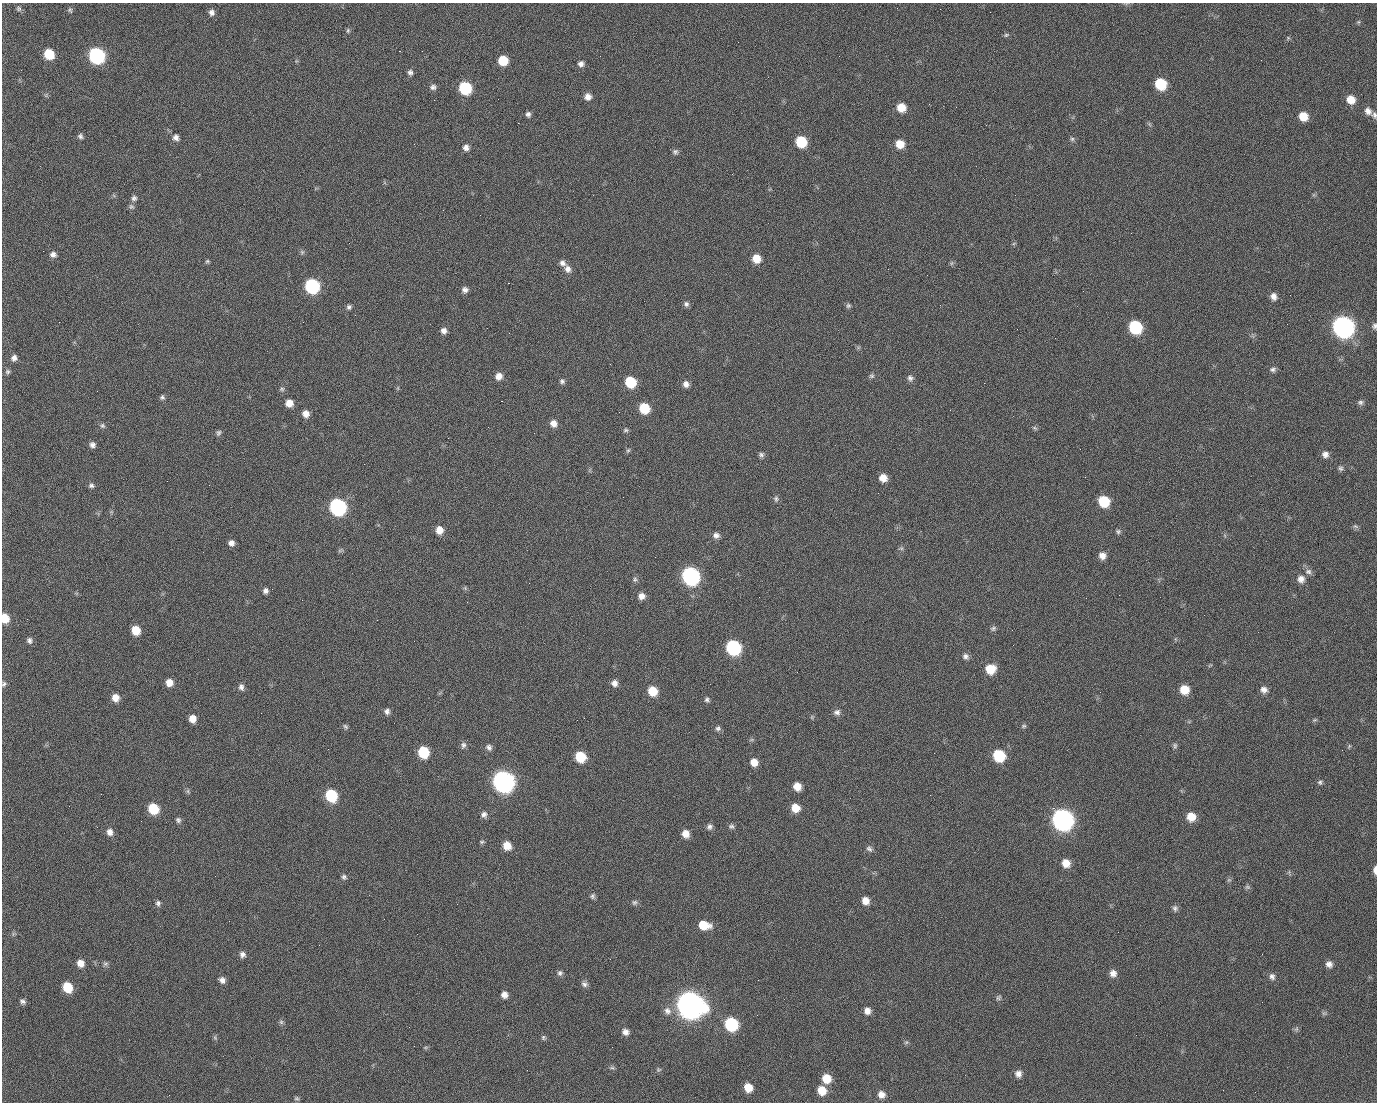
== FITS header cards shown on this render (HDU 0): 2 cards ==
NAXIS1  =                 1375 / length of data axis 1
NAXIS2  =                 1100 / length of data axis 2

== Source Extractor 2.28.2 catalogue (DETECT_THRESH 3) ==
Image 1375 x 1100 px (HDU 0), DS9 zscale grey, 1 PNG px = 1 image px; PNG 1379 x 1104 px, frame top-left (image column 1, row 1100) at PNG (2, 3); no overlay
Background 1480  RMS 30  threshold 91.4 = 3 sigma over >= 5 px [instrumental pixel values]
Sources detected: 223; all 223 listed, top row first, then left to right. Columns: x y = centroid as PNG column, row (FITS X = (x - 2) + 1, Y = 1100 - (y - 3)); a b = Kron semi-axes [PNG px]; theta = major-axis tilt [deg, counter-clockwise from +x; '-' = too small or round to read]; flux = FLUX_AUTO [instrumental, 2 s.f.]
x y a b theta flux
897 8 2 2 - 8.4e+02
19 9 7 6 - 4.9e+03
71 11 5 3 - 6.6e+03
212 12 8 8 - 8.6e+03
990 12 2 2 - 1.5e+03
1358 22 5 5 - 3.0e+03
348 30 6 5 - 3.3e+03
1006 35 7 4 19 3.3e+03
1288 38 6 4 -46 2.6e+03
399 51 2 2 - 2.3e+04
49 54 8 7 - 7.3e+04
97 56 9 8 - 4.9e+05
503 60 7 7 - 5.6e+04
581 64 8 7 - 8.3e+03
410 72 7 6 - 6.4e+03
1160 84 8 8 - 1.0e+05
433 87 8 7 - 7.2e+03
465 88 8 8 - 1.7e+05
588 97 8 7 - 1.3e+04
498 99 2 2 - 1.1e+03
434 100 2 2 - 4.4e+03
1351 100 9 8 - 2.6e+04
929 104 2 2 - 9.5e+02
901 108 8 8 - 3.6e+04
1368 111 11 8 -50 1.2e+04
528 114 6 6 - 6.1e+03
1374 115 8 6 -88 5.7e+03
1303 116 8 7 - 3.5e+04
518 123 2 2 - 2.8e+04
1149 124 7 4 -71 3.2e+03
80 136 6 6 - 5.4e+03
176 138 8 8 - 9.7e+03
1072 139 6 6 - 4.1e+03
801 142 8 8 - 9.0e+04
900 144 8 8 - 3.1e+04
466 147 7 7 - 1.0e+04
675 152 8 7 - 5.5e+03
1015 195 2 2 - 7.1e+03
134 198 8 7 - 6.3e+03
131 207 8 7 - 5.5e+03
1014 243 6 3 20 2.3e+03
302 252 6 6 - 4.0e+03
53 254 7 7 - 9.3e+03
756 258 8 7 - 3.2e+04
207 261 6 5 - 3.2e+03
562 263 9 7 -35 8.8e+03
951 263 7 4 88 3.5e+03
568 269 11 8 -68 1.2e+04
927 275 2 2 - 9.8e+02
508 283 2 2 - 5.7e+04
312 286 8 8 - 3.1e+05
465 290 7 7 - 8.4e+03
1083 291 2 2 - 3.5e+03
1290 295 2 2 - 1.9e+03
1274 296 9 7 -78 1.2e+04
686 304 7 6 - 6.3e+03
848 305 6 6 - 4.4e+03
349 307 6 6 - 5.3e+03
59 322 2 2 - 1.3e+03
1287 324 2 2 - 1.3e+03
1374 326 7 6 - 5.1e+03
1135 327 9 8 - 1.8e+05
1343 327 10 9 - 1.4e+06
444 331 7 7 - 9.5e+03
14 358 8 7 - 9.0e+03
1273 369 8 7 - 6.6e+03
7 372 7 6 - 4.9e+03
499 376 8 7 - 1.5e+04
872 376 7 7 - 4.6e+03
910 378 9 7 -67 7.5e+03
562 381 7 6 - 5.0e+03
630 382 8 7 - 9.0e+04
984 383 2 2 - 2.1e+04
686 384 7 7 - 1.0e+04
398 388 6 3 72 2.2e+03
282 389 6 5 - 4.0e+03
97 391 2 2 - 1.4e+03
162 397 6 6 - 4.6e+03
501 401 3 2 - 5.8e+04
1360 402 8 6 4 5.5e+03
289 403 7 7 - 1.9e+04
644 408 8 8 - 6.8e+04
619 412 2 2 - 8.9e+02
306 414 8 7 - 1.5e+04
553 423 8 7 - 1.5e+04
102 426 7 7 - 4.8e+03
1035 428 8 4 -27 3.4e+03
626 430 7 5 14 3.6e+03
218 433 7 6 - 4.8e+03
92 445 7 6 - 8.0e+03
628 450 7 4 53 3.5e+03
1325 454 8 7 - 1.0e+04
761 455 7 7 - 5.6e+03
1340 468 7 6 - 4.9e+03
883 478 7 7 - 2.0e+04
91 485 7 6 - 5.6e+03
623 497 2 2 - 3.1e+03
776 499 8 6 -83 4.7e+03
1104 501 8 8 - 8.7e+04
338 507 9 8 - 5.4e+05
1355 526 8 5 -8 4.1e+03
439 530 8 7 - 2.1e+04
1118 532 7 6 - 4.4e+03
716 535 8 7 - 9.4e+03
231 543 7 7 - 9.7e+03
901 548 6 5 - 3.5e+03
340 550 9 3 13 3.3e+03
1102 556 8 7 - 1.4e+04
655 557 2 2 - 7.3e+02
1308 572 9 8 - 8.1e+03
690 576 10 9 - 6.5e+05
635 579 8 6 60 5.0e+03
1301 579 10 9 - 1.3e+04
465 588 5 5 - 3.0e+03
265 591 7 6 - 7.2e+03
641 596 8 7 - 1.3e+04
5 618 8 6 -77 3.9e+04
27 619 2 2 - 4.3e+03
377 620 2 2 - 1.2e+04
993 628 8 6 29 5.0e+03
136 630 8 7 - 4.0e+04
29 640 8 7 - 6.8e+03
733 647 9 8 - 3.1e+05
966 656 8 7 - 7.7e+03
990 669 9 9 - 4.6e+04
169 682 7 7 - 1.8e+04
614 683 7 7 - 1.1e+04
4 684 7 5 60 4.7e+03
241 687 8 7 - 7.6e+03
1184 690 8 8 - 3.8e+04
1264 690 8 8 - 1.1e+04
652 691 8 8 - 4.4e+04
115 698 8 7 - 1.9e+04
707 700 7 6 - 5.0e+03
387 711 7 6 - 7.4e+03
837 712 9 8 - 8.3e+03
812 717 5 5 - 2.6e+03
192 719 7 6 - 1.9e+04
1315 720 7 5 20 3.1e+03
345 726 7 5 -45 4.1e+03
1024 726 7 5 16 3.6e+03
718 728 7 7 - 5.5e+03
751 740 6 4 18 3.0e+03
463 745 9 7 82 7.2e+03
1175 746 8 6 -84 4.7e+03
1349 746 6 4 46 2.6e+03
489 747 9 7 -46 7.1e+03
423 752 8 8 - 9.3e+04
934 753 3 2 - 1.7e+03
999 755 9 8 - 1.1e+05
580 757 8 8 - 6.9e+04
754 762 8 7 - 2.0e+04
503 781 10 9 - 1.5e+06
1320 782 7 6 - 4.5e+03
797 786 7 7 - 2.2e+04
188 791 7 5 -61 3.8e+03
101 794 2 2 - 2.5e+03
331 795 9 8 - 1.3e+05
930 795 2 2 - 8.2e+03
795 808 8 8 - 2.8e+04
1053 808 2 2 - 1.7e+04
153 809 8 8 - 7.1e+04
484 814 8 8 - 8.4e+03
1191 817 9 8 - 3.0e+04
1062 819 10 9 - 1.4e+06
178 820 7 7 - 5.3e+03
731 826 7 7 - 5.3e+03
710 827 8 7 - 7.1e+03
110 832 9 8 - 1.2e+04
686 834 8 7 - 2.0e+04
482 842 7 4 -1 3.1e+03
507 846 9 8 - 2.6e+04
869 849 9 7 -45 6.2e+03
1066 863 9 8 - 2.3e+04
1375 870 8 3 90 1.1e+04
344 877 7 7 - 5.6e+03
1229 880 6 6 - 3.6e+03
1247 887 7 5 0 4.0e+03
593 896 8 6 89 5.1e+03
865 901 8 8 - 1.8e+04
634 902 7 7 - 5.4e+03
158 903 8 6 -88 5.7e+03
457 904 2 2 - 1.8e+03
1175 908 8 7 - 6.3e+03
704 925 11 8 -13 4.1e+04
1118 932 2 2 - 2.6e+03
13 934 7 4 72 3.1e+03
242 955 7 7 - 8.5e+03
610 959 2 2 - 2.8e+03
80 963 8 7 - 1.7e+04
105 964 8 6 15 5.0e+03
1329 964 8 7 - 1.0e+04
560 973 7 7 - 6.1e+03
1113 973 8 8 - 1.3e+04
1272 977 9 7 -73 7.8e+03
222 980 8 6 -36 9.4e+03
758 980 2 2 - 2.2e+03
584 984 9 7 -30 7.3e+03
67 987 8 7 - 5.7e+04
504 995 7 7 - 1.1e+04
998 998 8 6 45 4.3e+03
23 1002 7 6 - 6.1e+03
690 1005 12 11 - 3.4e+06
667 1011 12 10 -65 1.4e+04
867 1011 8 7 - 1.3e+04
1324 1013 7 4 0 3.7e+03
757 1015 2 2 - 1.3e+03
281 1022 6 6 - 4.0e+03
731 1024 9 8 - 1.8e+05
1296 1029 7 6 - 4.1e+03
626 1032 8 7 - 1.0e+04
543 1037 7 6 - 4.2e+03
215 1038 7 5 -78 3.4e+03
906 1042 6 5 - 3.5e+03
612 1068 8 5 -7 3.9e+03
658 1070 7 6 - 3.5e+03
1018 1074 8 8 - 1.1e+04
826 1078 9 8 - 3.6e+04
748 1087 8 8 - 2.9e+04
822 1090 9 8 - 3.4e+04
169 1095 2 2 - 5.8e+03
881 1095 9 8 - 1.4e+04
297 1098 7 5 -1 3.6e+03
At the frame edge (FLAGS 8, measured only in part): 5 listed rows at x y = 1374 115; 1374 326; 5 618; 4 684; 1375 870